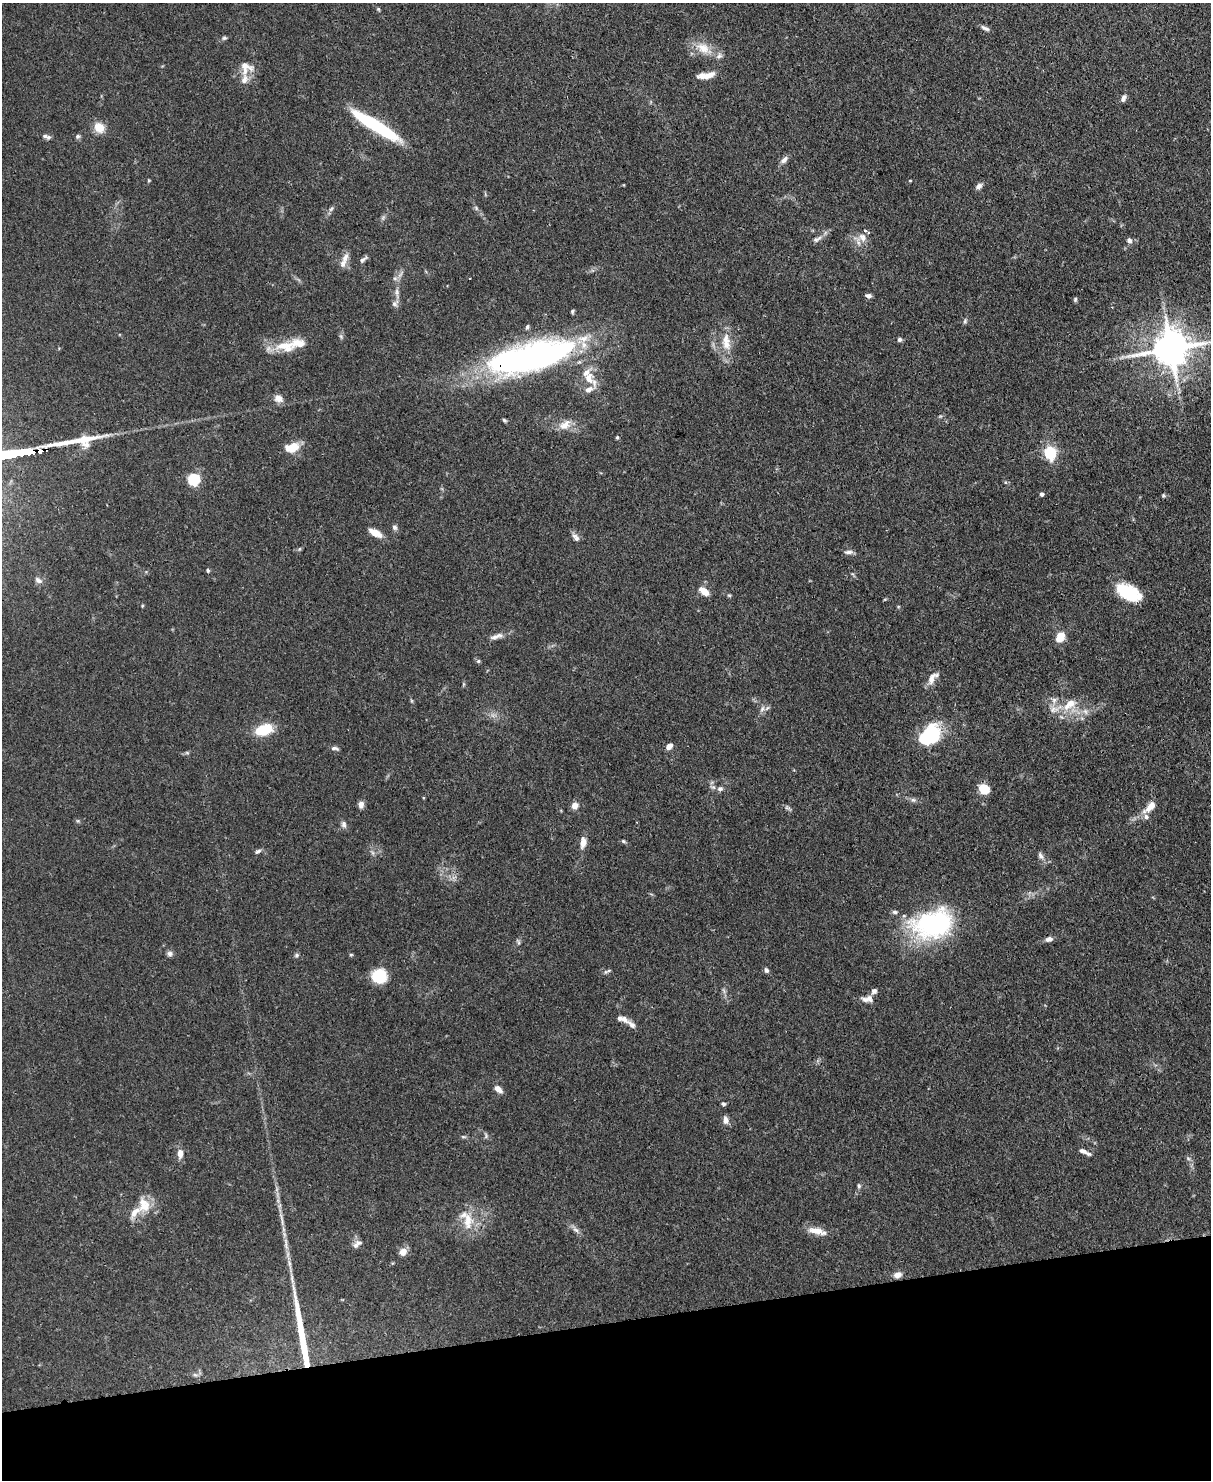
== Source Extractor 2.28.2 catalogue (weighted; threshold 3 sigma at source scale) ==
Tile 10 of 4 x 3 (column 2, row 3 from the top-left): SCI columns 1285-2493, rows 212-1689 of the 4988 x 4969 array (HDU 1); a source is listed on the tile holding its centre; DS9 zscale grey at full resolution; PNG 1213 x 1482 px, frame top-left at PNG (2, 3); no overlay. Shown black and unused: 11% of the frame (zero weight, under 3 of 4 exposures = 9% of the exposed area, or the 3 px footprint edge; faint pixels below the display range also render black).
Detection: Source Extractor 2.28.2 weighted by HDU 2 'WHT'; one run over the whole footprint, this tile lists its part. Background 0.0719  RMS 0.004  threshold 0.0181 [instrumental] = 3 sigma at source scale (4.5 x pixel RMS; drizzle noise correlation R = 1.50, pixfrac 1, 0.05/0.05 arcsec/px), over >= 5 px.
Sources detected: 133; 2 inside a brighter object's white glare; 1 long thin detection or spike segment (spike, bleed or trail) — not listed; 20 inside a brighter listed object's ellipse — not listed separately; the other 110 listed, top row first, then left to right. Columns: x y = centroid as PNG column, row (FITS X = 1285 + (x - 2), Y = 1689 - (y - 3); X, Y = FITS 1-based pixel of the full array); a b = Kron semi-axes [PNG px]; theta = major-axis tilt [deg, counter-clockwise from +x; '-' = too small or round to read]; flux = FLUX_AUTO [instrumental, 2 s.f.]
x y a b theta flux
378 9 5 4 - 0.52
985 28 12 5 -23 1.4
224 38 6 5 - 0.75
703 48 26 13 -29 7.9
246 67 18 16 -32 6
706 75 20 7 8 5
1123 98 9 6 64 1.6
372 124 52 10 -32 36
99 127 11 9 -45 6.4
45 136 8 6 -30 0.96
77 136 7 6 - 0.86
784 160 12 7 44 1.8
149 180 5 3 - 0.38
910 181 5 3 - 0.34
979 186 9 6 38 1.5
476 208 7 4 -47 0.86
331 209 9 4 54 1
862 237 16 12 -6 4.4
817 239 13 6 25 1.7
1129 240 7 6 - 1.6
345 258 15 7 59 2.7
363 259 12 5 38 1.3
395 278 7 4 -1 0.93
397 292 10 5 -84 1.6
869 296 7 5 -12 1.4
1075 299 6 4 71 0.61
395 303 11 7 47 1.6
572 311 6 4 87 0.65
965 321 7 5 86 0.83
527 327 6 5 - 0.83
726 339 17 12 -83 5.4
899 339 6 6 - 1
285 346 30 14 -3 11
1171 348 12 10 14 1200
530 357 96 29 14 140
589 378 16 13 85 6.3
279 398 10 8 -23 3.2
504 420 6 4 -34 0.63
565 425 17 11 34 4.8
617 437 5 4 - 0.54
292 448 15 10 14 7.6
1050 452 6 6 - 48
194 479 6 5 - 51
1042 494 4 4 - 1.2
1163 495 5 4 - 0.54
395 527 7 6 - 1.1
375 533 12 6 -28 6.1
576 537 12 6 -48 1.9
849 552 12 5 1 1.4
208 570 5 4 - 0.66
38 580 10 7 -37 1.7
704 591 10 6 -37 5.3
1128 592 24 13 -25 22
729 595 5 4 - 0.5
496 636 22 6 18 2.7
1060 637 11 8 58 6.3
478 661 6 5 - 0.69
933 678 18 8 50 3.4
464 684 6 4 90 0.5
1054 700 8 7 - 1.7
1070 704 21 11 35 7.5
762 709 11 5 71 1.6
1085 711 9 7 -74 1.8
493 715 10 4 12 1.3
264 730 15 9 16 16
932 733 14 12 88 27
669 746 8 6 41 2.2
335 748 10 5 -8 1.1
187 753 6 4 -19 0.53
720 789 8 6 3 1.4
984 789 8 7 - 12
913 800 8 5 -21 1.1
361 804 7 6 - 2.5
575 806 7 6 - 3.1
1150 807 21 8 44 4.9
343 824 9 7 -78 1.4
623 841 6 4 -36 0.6
583 843 12 7 82 3.6
258 851 9 5 29 0.99
1041 856 11 7 -62 1.7
933 924 51 33 13 57
1049 939 8 6 10 2
518 942 9 4 -63 0.72
170 954 7 7 - 1.4
297 955 7 5 28 0.76
351 955 5 4 - 0.48
766 970 6 5 - 1.1
606 972 7 6 - 0.86
379 976 14 13 - 14
724 990 10 3 -69 0.88
874 991 9 7 47 1.4
867 999 15 8 7 2.9
632 1025 17 6 -41 2
498 1089 8 5 -41 3.1
724 1104 6 4 -28 0.76
726 1120 9 7 -81 2.2
486 1136 8 5 -88 0.8
463 1137 8 4 -8 0.64
1082 1151 10 6 -20 1.7
180 1153 10 7 -90 3.2
1188 1158 6 4 -2 0.72
859 1186 8 5 -81 0.81
145 1207 18 14 36 7.6
468 1221 26 14 90 9.3
576 1230 10 5 -27 1.5
817 1231 25 7 -12 4.9
356 1245 8 7 - 1.6
403 1252 9 8 - 3
897 1275 9 7 17 2.6
195 1375 7 4 -2 0.89
Overlapping masked pixels (flux is a lower limit): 1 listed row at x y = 530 357